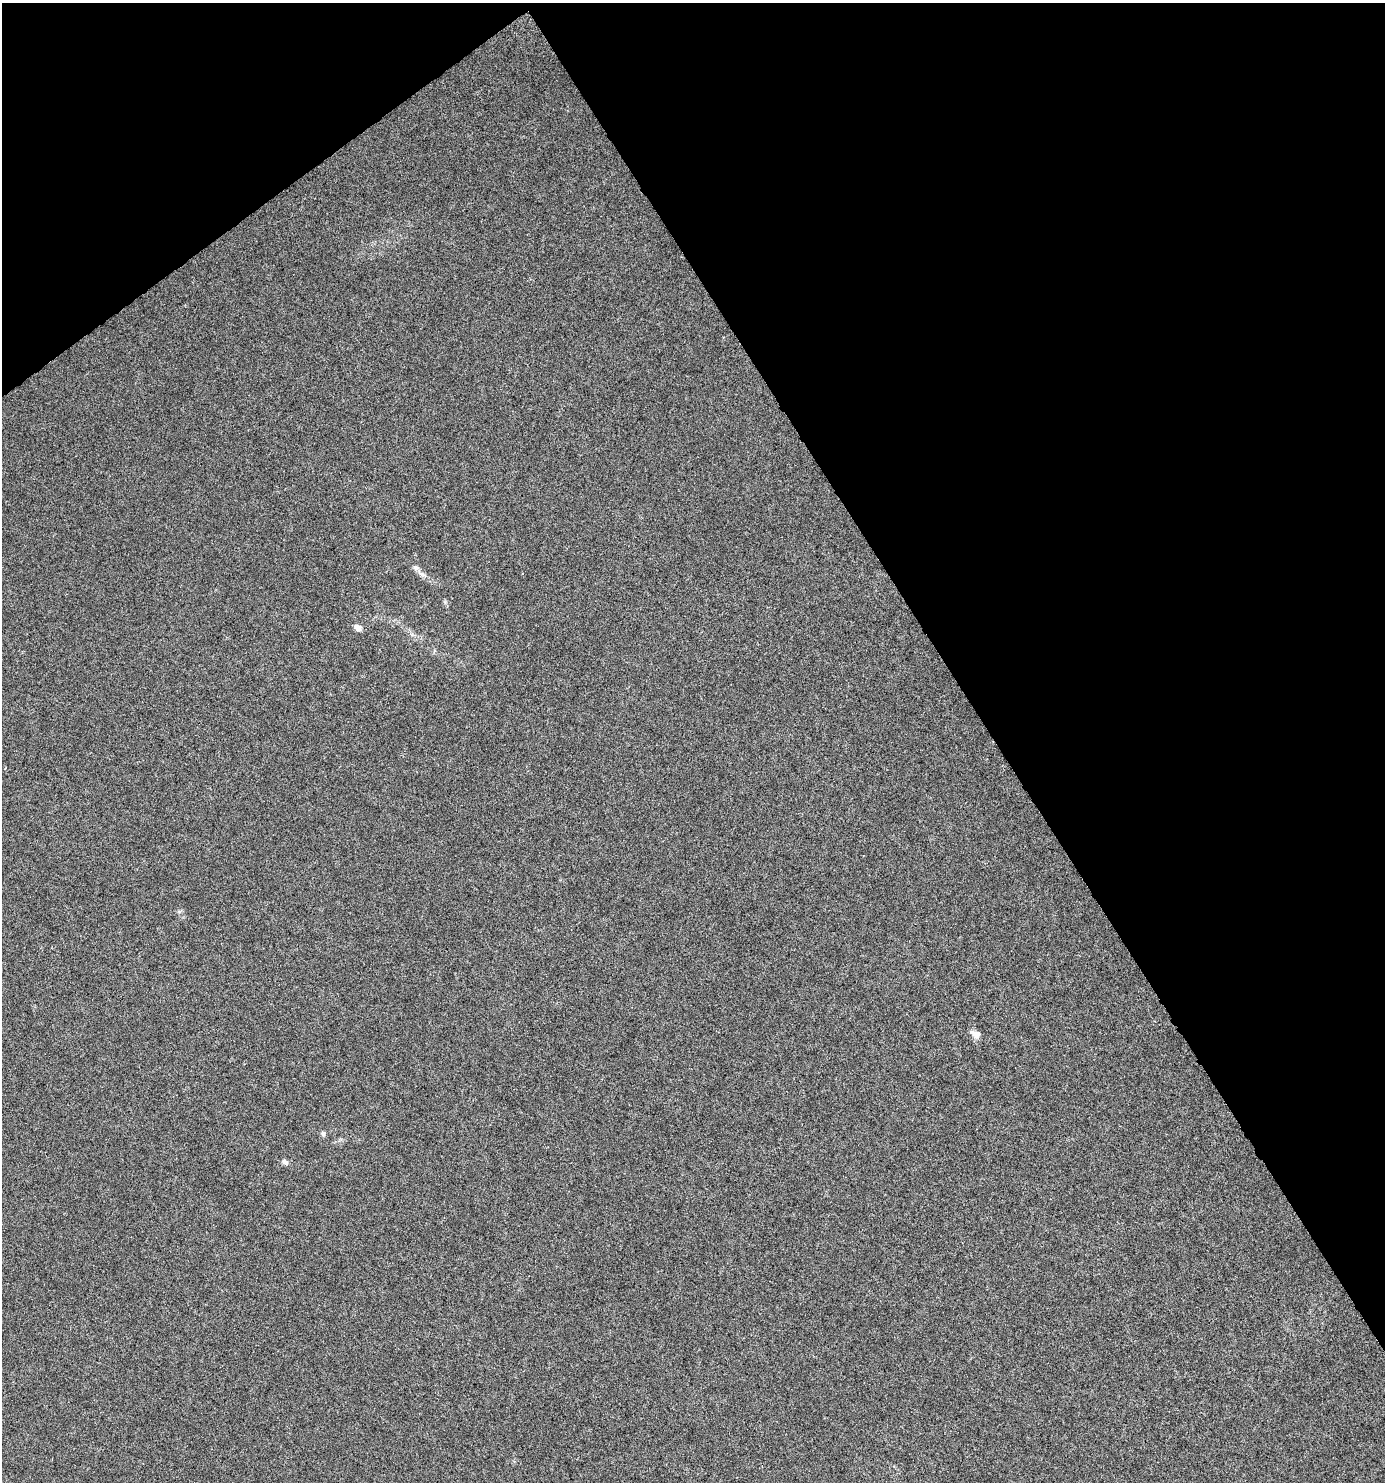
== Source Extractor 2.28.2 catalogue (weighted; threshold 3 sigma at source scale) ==
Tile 3 of 4 x 4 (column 3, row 1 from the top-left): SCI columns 2952-4334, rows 4439-5918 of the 5840 x 5920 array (HDU 1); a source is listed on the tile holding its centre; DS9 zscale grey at full resolution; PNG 1387 x 1484 px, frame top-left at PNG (2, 3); no overlay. Shown black and unused: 34% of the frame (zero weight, under 4 of 8 exposures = <1% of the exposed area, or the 3 px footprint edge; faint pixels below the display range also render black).
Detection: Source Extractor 2.28.2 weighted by HDU 2 'WHT'; one run over the whole footprint, this tile lists its part. Background 9.40e-04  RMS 0.0014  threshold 0.00576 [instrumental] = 3 sigma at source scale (4.09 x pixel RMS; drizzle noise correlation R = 1.36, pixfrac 0.8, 0.0396/0.0396 arcsec/px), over >= 5 px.
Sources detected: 6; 1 inside a brighter listed object's ellipse — not listed separately; the other 5 listed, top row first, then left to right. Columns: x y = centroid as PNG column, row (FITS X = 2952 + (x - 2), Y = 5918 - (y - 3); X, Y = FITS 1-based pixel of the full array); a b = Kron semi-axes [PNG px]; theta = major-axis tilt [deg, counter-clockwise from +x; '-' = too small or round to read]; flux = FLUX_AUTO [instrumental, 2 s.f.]
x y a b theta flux
422 574 10 5 -35 0.44
358 628 9 6 -38 0.7
975 1034 15 8 -30 0.76
323 1133 7 6 - 0.32
285 1162 9 6 -29 0.45